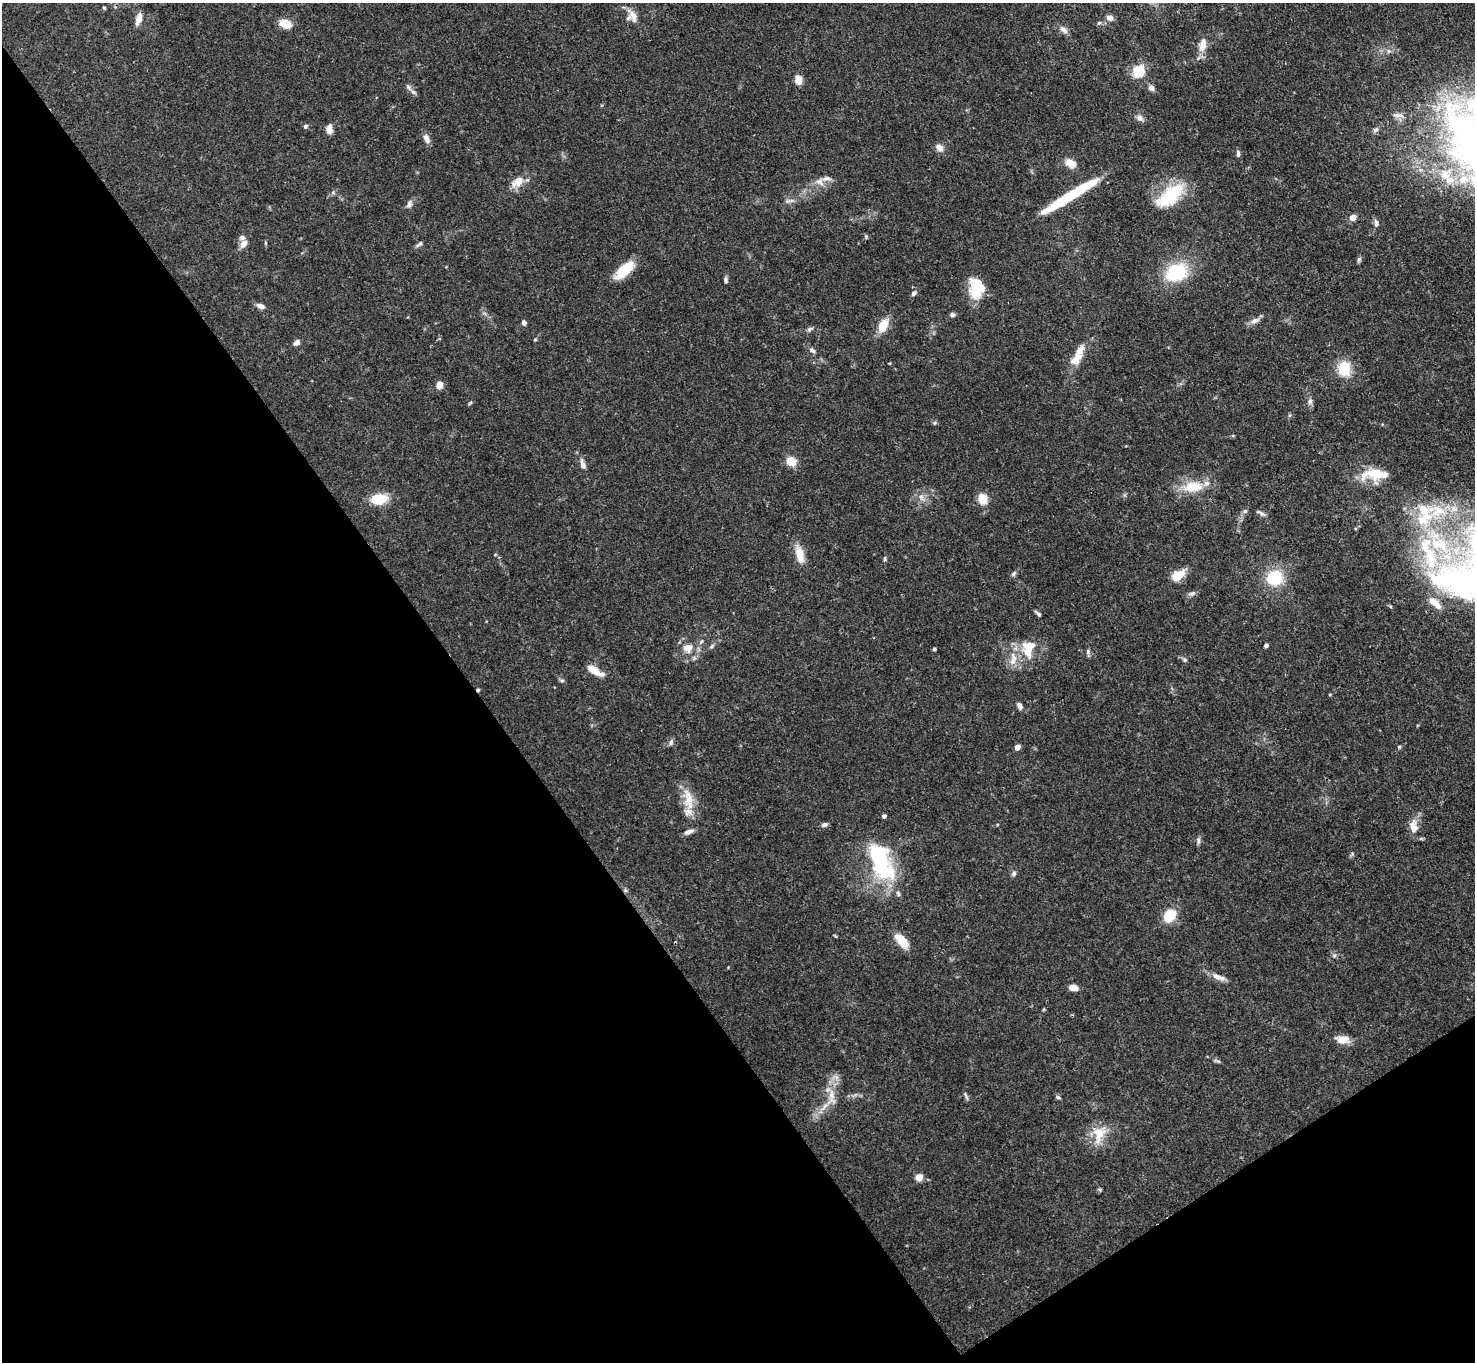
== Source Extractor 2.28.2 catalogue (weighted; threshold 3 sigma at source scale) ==
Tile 14 of 4 x 4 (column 2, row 4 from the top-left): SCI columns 1475-2947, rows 155-1514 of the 5894 x 5887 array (HDU 1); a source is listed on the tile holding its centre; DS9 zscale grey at full resolution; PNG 1477 x 1364 px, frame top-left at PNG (2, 3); no overlay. Shown black and unused: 36% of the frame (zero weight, under 3 of 4 exposures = <1% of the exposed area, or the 3 px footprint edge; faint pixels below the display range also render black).
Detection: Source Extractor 2.28.2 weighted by HDU 2 'WHT'; one run over the whole footprint, this tile lists its part. Background 0.131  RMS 0.0044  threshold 0.0199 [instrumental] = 3 sigma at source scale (4.5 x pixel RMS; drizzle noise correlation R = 1.50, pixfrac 1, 0.05/0.05 arcsec/px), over >= 5 px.
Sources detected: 131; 2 inside a brighter object's white glare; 1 long thin detection or spike segment (spike, bleed or trail) — not listed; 14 inside a brighter listed object's ellipse — not listed separately; the other 114 listed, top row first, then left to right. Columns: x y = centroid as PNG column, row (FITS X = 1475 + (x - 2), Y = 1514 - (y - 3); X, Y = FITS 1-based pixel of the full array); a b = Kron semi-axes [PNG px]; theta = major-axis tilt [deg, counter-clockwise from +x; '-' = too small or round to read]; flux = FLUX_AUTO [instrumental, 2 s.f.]
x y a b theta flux
104 8 4 3 - 0.73
633 16 21 10 -62 4.6
1109 18 8 7 - 2.3
139 19 15 6 75 3.6
1099 23 5 5 - 0.72
285 24 10 7 -18 8.6
1064 29 12 7 -42 2.3
1202 46 18 9 78 5.4
1389 51 6 5 - 1.1
1138 71 10 9 - 14
798 80 9 7 -76 4.6
409 87 11 6 -46 1.8
1151 88 8 7 - 1.7
1472 105 52 29 -27 48
1398 115 18 6 -3 2.5
1140 118 9 7 -34 2.1
305 126 6 5 - 0.95
329 129 9 6 87 3.5
1375 130 9 6 29 1.2
426 138 12 7 -65 2.6
939 148 11 9 -35 2.5
1238 153 9 5 -89 1.1
1070 163 10 7 -35 6.6
1445 175 23 15 49 12
1463 179 17 13 14 9.2
518 181 11 7 36 7.6
820 182 13 10 -48 3.4
333 193 6 4 -19 0.71
1171 195 28 13 40 30
788 201 10 6 14 1.5
409 204 12 7 69 1.8
1353 217 8 7 - 2.5
1376 223 9 6 87 1.5
866 237 6 5 - 0.63
243 244 12 8 53 2.7
419 244 11 4 37 1.1
1359 259 7 5 74 0.94
625 270 23 10 41 12
1176 272 15 11 25 35
726 280 8 5 -87 1.2
976 289 20 16 78 14
914 293 8 5 45 1.3
260 306 10 6 -18 2.2
952 315 6 5 - 1.1
1255 321 14 6 25 2.5
524 323 6 5 - 1.4
883 325 13 8 61 9.4
810 329 9 5 33 1.1
535 339 4 4 - 0.48
296 343 8 6 36 1.8
812 350 9 6 -39 1.4
1080 350 21 10 55 4.9
889 363 5 3 - 0.38
1344 369 19 15 -87 11
439 385 8 7 - 3.2
1310 401 9 6 81 1.5
470 403 6 4 45 0.6
935 423 6 5 - 0.76
791 461 5 5 - 15
583 465 12 6 -73 2.4
1375 473 25 19 -11 12
1193 487 30 14 6 12
921 497 13 7 -60 2.7
379 499 12 7 7 19
983 499 14 10 -73 5.9
1245 511 6 6 - 0.97
1261 513 14 4 -29 1.3
1425 514 40 25 78 26
800 555 25 10 -76 6.8
1431 558 37 19 -82 31
885 559 7 4 82 0.69
1014 574 8 5 46 0.99
1177 575 11 6 33 12
1275 578 14 13 - 21
1192 593 10 6 19 1.4
1434 602 16 7 -40 5.8
1038 614 9 4 -43 1.1
702 641 6 3 70 0.61
712 646 8 4 37 0.89
1266 646 5 4 - 0.9
688 648 15 13 1 5.9
1029 648 27 18 76 13
934 649 3 3 - 0.89
1088 652 10 5 -89 1.1
1184 660 7 5 -22 0.85
594 670 16 6 -33 7.4
562 680 8 4 -8 0.72
478 690 4 4 - 0.69
1019 706 9 6 -59 1.8
671 742 9 5 81 1.2
1017 747 4 4 - 4.3
1399 747 5 5 - 0.62
688 799 35 12 -80 10
884 816 4 4 - 1.5
825 825 7 5 13 1.3
1414 827 17 10 -83 4.9
689 832 12 5 18 2.1
1198 841 9 5 -89 1.2
887 872 41 28 -29 30
1014 873 7 6 - 1.1
625 890 6 5 - 0.79
1169 916 12 9 48 13
901 941 20 9 -48 7.4
1334 956 6 6 - 0.93
1218 977 21 7 -21 3.4
1073 987 8 5 -13 5.1
1342 1040 18 10 -6 4.6
1217 1061 13 2 -17 0.75
832 1094 18 9 87 6.1
966 1096 14 3 -66 0.92
1058 1097 7 4 -21 0.86
1099 1134 28 16 70 9.8
919 1177 5 5 - 10
1100 1190 6 4 -1 0.6
Overlapping masked pixels (flux is a lower limit): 2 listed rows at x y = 478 690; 625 890
Isophote crosses this tile's border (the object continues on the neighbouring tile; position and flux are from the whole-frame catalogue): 1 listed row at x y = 1472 105